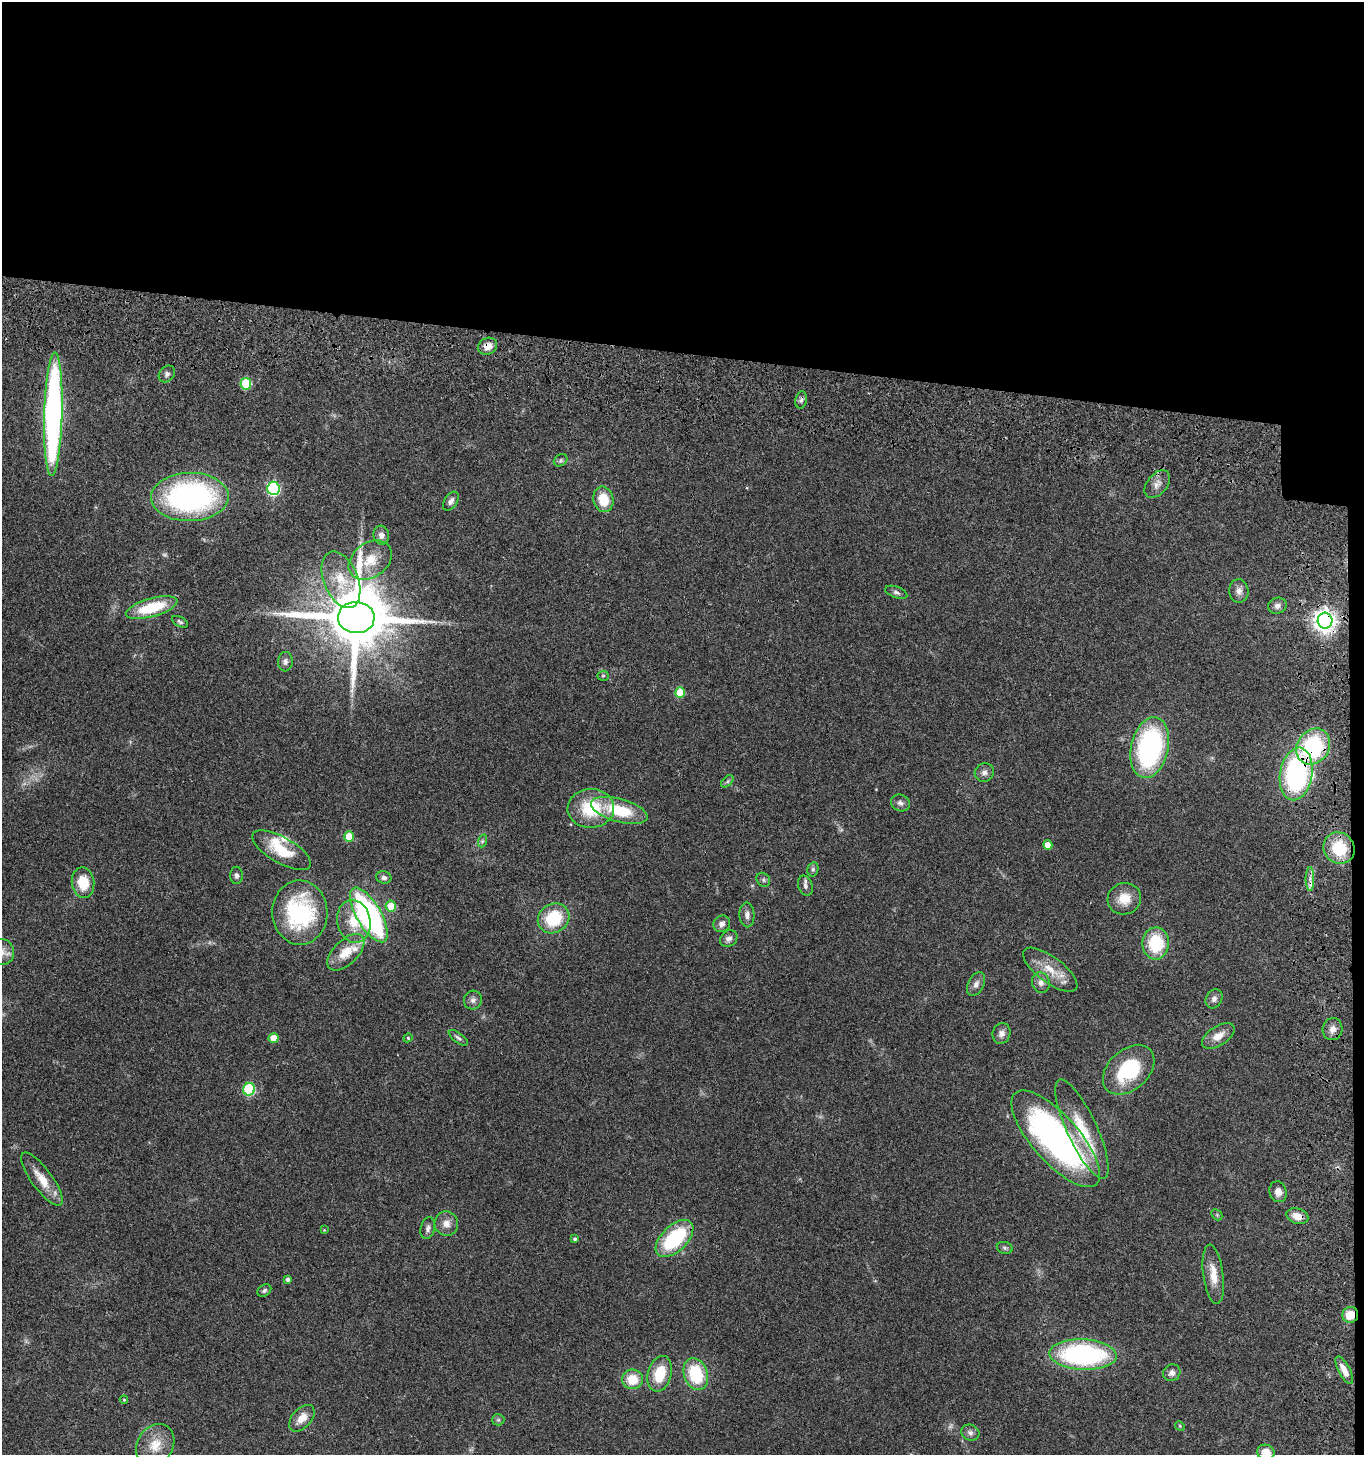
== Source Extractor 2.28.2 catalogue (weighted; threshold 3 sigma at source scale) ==
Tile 3 of 3 x 3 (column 3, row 1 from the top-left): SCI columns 2975-4336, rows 3065-4517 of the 4678 x 4675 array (HDU 1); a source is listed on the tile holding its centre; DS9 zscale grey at full resolution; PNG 1366 x 1457 px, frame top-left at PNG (2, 2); each listed source drawn as its Kron ellipse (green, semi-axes under 4 px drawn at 4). Shown black and unused: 25% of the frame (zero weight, under 3 of 4 exposures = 13% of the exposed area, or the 3 px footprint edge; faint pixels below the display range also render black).
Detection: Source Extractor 2.28.2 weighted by HDU 2 'WHT'; one run over the whole footprint, this tile lists its part. Background 0.119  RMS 0.0069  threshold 0.0312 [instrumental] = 3 sigma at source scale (4.5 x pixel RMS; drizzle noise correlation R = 1.50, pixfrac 1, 0.05/0.05 arcsec/px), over >= 5 px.
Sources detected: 104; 1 too faint to see at this stretch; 1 cosmic-ray / hot-pixel residue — neither listed nor drawn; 4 inside a brighter listed object's ellipse — not listed separately; the other 98 listed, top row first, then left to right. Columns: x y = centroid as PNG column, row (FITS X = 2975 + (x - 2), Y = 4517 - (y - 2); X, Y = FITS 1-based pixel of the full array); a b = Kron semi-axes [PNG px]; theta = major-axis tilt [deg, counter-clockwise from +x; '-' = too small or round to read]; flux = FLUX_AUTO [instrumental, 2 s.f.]
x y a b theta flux
487 346 10 8 27 5.9
167 374 9 7 47 2.3
246 384 6 5 - 38
801 400 8 5 80 1.8
53 414 62 9 88 250
561 460 7 5 36 1.5
1157 484 16 10 51 5.2
273 488 6 6 - 100
190 497 39 24 2 170
603 499 13 10 -78 16
451 501 10 6 57 2.9
381 535 9 7 -78 3.8
370 560 23 17 36 16
341 580 29 17 -68 20
1239 591 12 9 -86 4
896 592 11 5 -20 2
1277 606 9 8 - 3.1
152 608 27 9 16 32
356 618 18 15 -2 6800
1325 621 8 7 - 490
180 622 8 5 -30 1.4
285 662 10 7 86 2.3
603 676 5 5 - 1
680 693 5 5 - 22
1313 747 19 16 56 64
1150 748 31 18 78 120
984 772 10 9 - 3
1296 774 26 16 80 110
727 781 7 4 46 1.4
900 803 10 8 -26 2.7
591 808 23 19 2 32
619 810 29 11 -16 31
349 836 5 5 - 15
482 841 6 4 71 1.1
1048 845 5 4 - 5.8
1339 848 16 15 - 25
281 850 33 13 -30 22
813 869 7 5 76 1.5
236 875 8 6 -88 1.9
384 877 7 6 - 2.4
1310 879 12 3 -90 2.8
763 880 7 6 - 1.5
83 883 15 11 -82 16
805 886 10 7 -70 2.4
1124 899 17 15 16 12
391 906 5 5 - 13
300 913 32 27 -88 71
369 915 31 12 -60 160
747 915 12 7 -87 3.5
554 918 16 14 35 30
354 921 21 16 -79 17
722 924 9 7 43 3.3
729 939 9 7 39 3
1156 943 16 13 88 34
2 952 13 12 - 5.9
346 952 23 12 44 14
1050 970 32 13 -37 15
1041 983 10 8 -71 3.6
976 984 12 8 63 3.6
1214 999 10 8 62 3
473 1000 9 9 - 2.8
1332 1029 11 10 - 4.3
1001 1033 10 9 - 3.8
1218 1036 18 9 33 7.8
273 1038 5 5 - 9.3
408 1038 4 4 - 0.79
458 1038 11 5 -37 1.8
1129 1070 30 20 42 45
249 1089 6 6 - 62
1082 1129 54 15 -65 31
1056 1139 61 23 -49 240
42 1179 32 10 -53 14
1278 1192 10 8 -74 4.9
1217 1215 6 4 -46 0.98
1297 1216 11 7 -16 7
446 1223 12 12 - 5.4
428 1228 11 7 78 2.8
324 1230 4 4 - 0.58
675 1238 23 13 44 52
575 1239 4 3 - 1.3
1005 1248 8 6 -17 1.6
1213 1274 30 10 -82 11
288 1279 4 3 - 1.9
264 1290 7 5 33 1.7
1350 1315 8 8 - 10
1083 1355 33 15 -3 130
1344 1370 15 5 -62 7.4
1172 1373 9 8 - 3
660 1374 18 12 74 19
696 1374 16 12 -71 35
632 1379 10 10 - 15
124 1400 4 4 - 0.66
302 1418 16 9 48 7.8
498 1420 6 5 - 1.3
1180 1426 5 4 - 0.83
970 1433 9 7 -26 2.7
155 1445 22 17 58 14
1266 1452 9 7 -12 8.6
Overlapping masked pixels (flux is a lower limit): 7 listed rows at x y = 487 346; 1325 621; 1313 747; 1296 774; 1310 879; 1297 1216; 1350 1315
Isophote crosses this tile's border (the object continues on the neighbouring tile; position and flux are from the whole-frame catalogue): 2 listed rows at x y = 2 952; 1266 1452